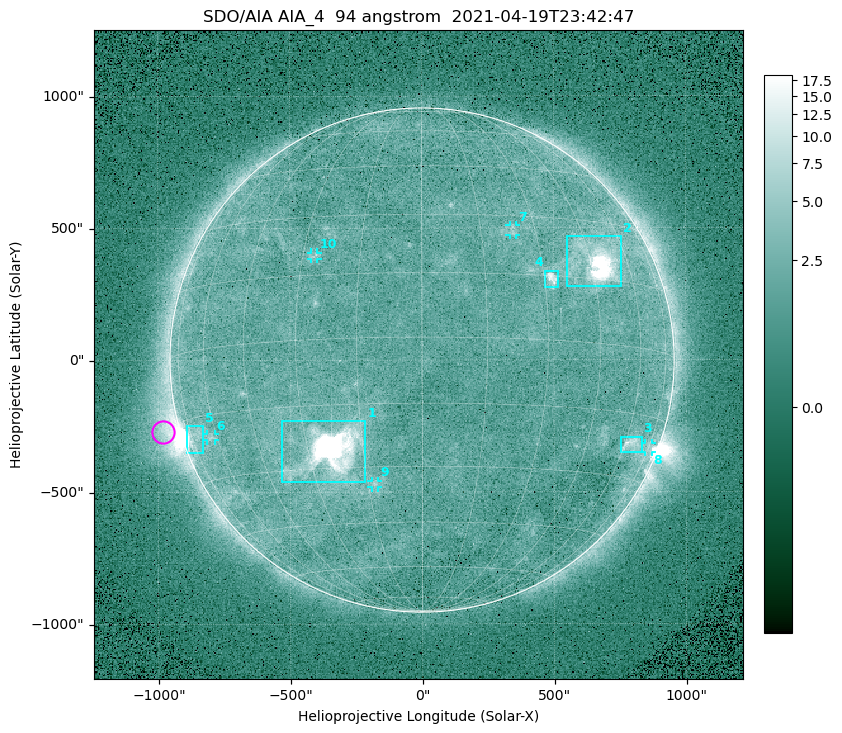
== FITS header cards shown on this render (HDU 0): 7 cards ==
TELESCOP= 'SDO/AIA '
INSTRUME= 'AIA_4   '
WAVELNTH=                   94
WAVEUNIT= 'angstrom'
DATE-OBS= '2021-04-19T23:42:47.12'
CTYPE1  = 'HPLN-TAN'
CTYPE2  = 'HPLT-TAN'

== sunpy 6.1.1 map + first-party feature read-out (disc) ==
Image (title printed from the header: SDO/AIA AIA_4  94 angstrom  2021-04-19T23:42:47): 512 x 512 px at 4.8 arcsec/px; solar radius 955 arcsec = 199 px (full disc in frame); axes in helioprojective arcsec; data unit not stated in the header (colour bar unlabelled)
Orientation: roll -0.137 deg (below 1 deg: not rotated)
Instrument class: DISC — disc imager (sunpy class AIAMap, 94 A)
Bright regions (active regions / flare kernels): reference = the median radial profile (limb darkening/brightening removed); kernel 5 px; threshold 5 sigma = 2.59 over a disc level ~1.79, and >= 1.15x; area >= 9 px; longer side >= 5 px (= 24 arcsec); searched inside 0.97 R_sun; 10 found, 10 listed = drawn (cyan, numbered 1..; 5 of them under ~33 arcsec drawn as corner ticks so the feature stays visible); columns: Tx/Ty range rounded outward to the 10 arcsec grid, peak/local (2 s.f.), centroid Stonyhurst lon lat
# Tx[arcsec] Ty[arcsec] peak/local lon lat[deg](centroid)
1 -540..-210 -460..-230 1996 -24 -26
2 550..760 280..470 55 +47 +19
3 750..830 -350..-290 4.8 +64 -22
4 460..520 270..340 6.7 +32 +14
5 -900..-830 -350..-250 5.8 -72 -19
6 -820..-780 -300..-280 3 -63 -20
7 330..360 470..510 2.8 +24 +26
8 840..870 -350..-310 3.1 +75 -22
9 -190..-170 -480..-450 3.1 -13 -34
10 -420..-390 380..410 2.8 -27 +20
Off-limb structures (1.02-1.3 R_sun): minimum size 50 px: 6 found; the strongest spans PA ~90..115 deg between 1.02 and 1.22 R_sun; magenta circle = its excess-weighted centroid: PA ~105 deg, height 1.07 R_sun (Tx ~-980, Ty ~-270 arcsec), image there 4.6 x the reference